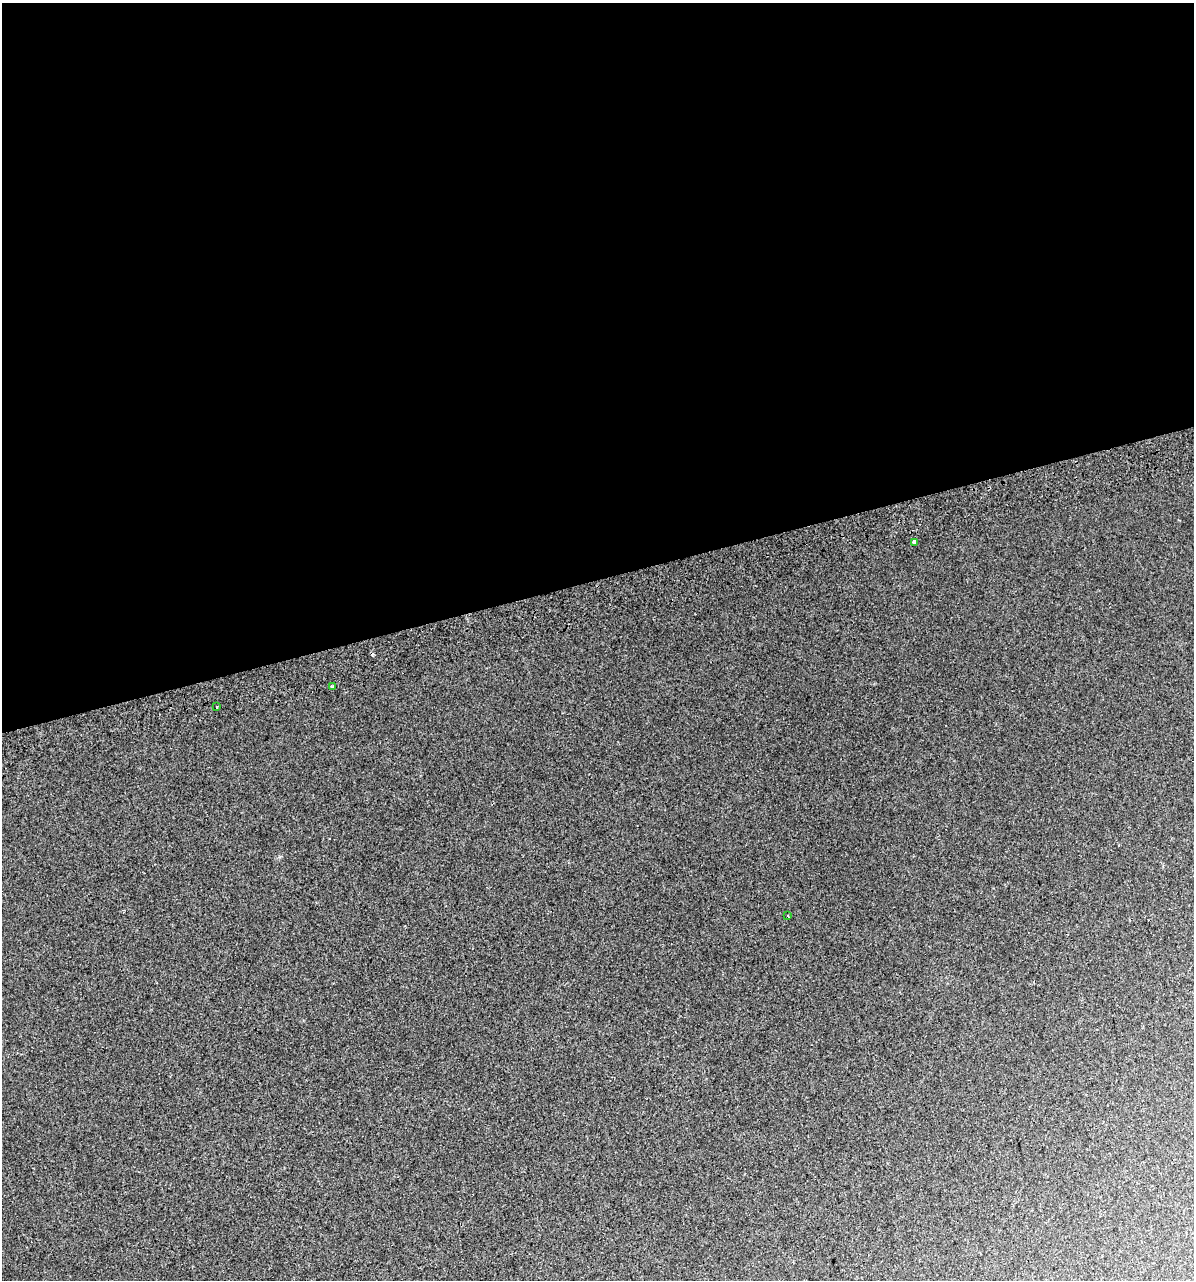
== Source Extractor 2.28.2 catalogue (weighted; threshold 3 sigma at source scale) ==
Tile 2 of 4 x 4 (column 2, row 1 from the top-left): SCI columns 1247-2438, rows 3878-5155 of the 4924 x 5196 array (HDU 1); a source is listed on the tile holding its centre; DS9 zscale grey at full resolution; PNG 1196 x 1282 px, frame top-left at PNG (2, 3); each listed source drawn as its Kron ellipse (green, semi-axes under 4 px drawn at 4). Shown black and unused: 45% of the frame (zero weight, under 2 of 3 exposures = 2% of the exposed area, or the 3 px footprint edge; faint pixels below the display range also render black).
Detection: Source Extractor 2.28.2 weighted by HDU 2 'WHT'; one run over the whole footprint, this tile lists its part. Background 0.0387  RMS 0.01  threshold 0.0466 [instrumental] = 3 sigma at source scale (4.5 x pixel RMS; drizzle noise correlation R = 1.50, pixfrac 1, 0.0396/0.0396 arcsec/px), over >= 5 px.
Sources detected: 5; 1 cosmic-ray / hot-pixel residue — neither listed nor drawn; the other 4 listed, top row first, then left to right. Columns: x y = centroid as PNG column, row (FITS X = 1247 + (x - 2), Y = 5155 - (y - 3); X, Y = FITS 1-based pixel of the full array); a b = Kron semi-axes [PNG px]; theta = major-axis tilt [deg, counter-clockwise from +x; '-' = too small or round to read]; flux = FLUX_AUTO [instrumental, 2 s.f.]
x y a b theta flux
915 542 3 3 - 31
333 687 3 3 - 3
217 706 3 3 - 2.9
788 916 3 2 - 0.85